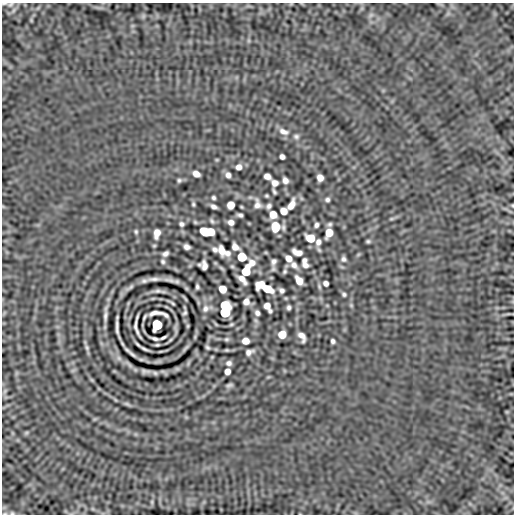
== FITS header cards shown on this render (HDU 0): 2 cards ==
NAXIS1  =                  512 / length of data axis 1
NAXIS2  =                  512 / length of data axis 2

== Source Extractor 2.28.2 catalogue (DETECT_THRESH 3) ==
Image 512 x 512 px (HDU 0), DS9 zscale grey, 1 PNG px = 1 image px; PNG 516 x 516 px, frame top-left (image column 1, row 512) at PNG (2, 3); no overlay
Background -2.90e-07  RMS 2.0e-04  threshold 6.11e-04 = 3 sigma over >= 5 px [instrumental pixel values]
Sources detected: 138; all 138 listed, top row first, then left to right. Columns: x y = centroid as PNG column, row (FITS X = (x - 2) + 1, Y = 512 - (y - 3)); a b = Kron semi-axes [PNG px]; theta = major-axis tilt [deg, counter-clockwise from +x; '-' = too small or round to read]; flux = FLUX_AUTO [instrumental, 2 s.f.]
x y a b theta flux
4 4 8 3 -2 0.018
10 5 9 6 20 0.049
371 15 9 5 36 0.037
143 16 6 6 - 0.023
31 20 5 4 - 0.014
283 131 14 8 -19 0.091
296 136 8 6 -12 0.035
282 157 5 5 - 0.051
217 160 6 3 -18 0.013
239 167 6 5 - 0.073
196 174 7 5 -30 0.1
228 175 5 5 - 0.059
267 176 6 5 - 0.085
320 178 6 5 - 0.1
179 180 5 4 - 0.025
285 180 6 5 - 0.067
275 183 6 5 - 0.082
274 191 6 3 -63 0.026
267 196 4 3 - 0.018
213 198 4 4 - 0.026
327 200 6 6 - 0.033
193 204 5 4 - 0.022
257 204 13 8 -79 0.078
231 205 6 6 - 0.17
291 205 12 6 62 0.12
512 205 4 3 - 0.011
269 206 5 4 - 0.04
214 207 6 4 -29 0.048
241 207 3 2 - 0.014
283 211 6 5 - 0.13
273 214 6 6 - 0.17
240 215 6 4 -9 0.035
392 219 8 4 9 0.021
212 221 7 5 -53 0.027
195 222 4 4 - 0.018
231 222 6 5 - 0.067
181 224 5 4 - 0.033
329 224 6 4 17 0.03
316 225 5 4 - 0.038
275 227 8 7 - 0.35
283 227 9 5 -88 0.034
136 231 4 4 - 0.021
207 232 12 6 -5 0.6
157 233 8 5 80 0.12
329 233 7 6 - 0.22
310 238 7 6 - 0.27
368 241 4 3 - 0.022
318 242 8 6 72 0.057
187 247 6 5 - 0.056
235 247 7 5 -44 0.095
215 250 6 4 -33 0.042
222 250 9 5 -75 0.13
297 252 10 5 -21 0.1
227 253 6 5 - 0.049
266 253 6 3 -19 0.013
165 254 6 4 31 0.047
242 257 6 6 - 0.45
289 258 6 5 - 0.11
343 259 7 7 - 0.038
304 260 5 4 - 0.04
163 261 5 5 - 0.026
274 261 8 6 73 0.048
252 263 10 9 - 0.11
294 265 10 7 -44 0.07
305 265 6 4 -9 0.053
204 266 9 6 -81 0.067
221 268 9 4 -40 0.021
246 271 9 6 67 0.4
285 271 6 4 59 0.026
154 279 21 5 2 0.075
242 279 11 5 -48 0.1
169 280 18 5 -8 0.053
299 280 8 5 -56 0.14
144 281 8 5 13 0.038
326 283 5 4 - 0.054
261 284 9 6 22 0.2
130 287 17 6 32 0.04
197 287 5 3 - 0.027
222 289 6 6 - 0.19
267 289 9 6 -18 0.32
281 290 5 4 - 0.04
158 291 12 4 3 0.047
344 294 5 4 - 0.027
153 298 6 3 19 0.011
185 298 8 2 -48 0.016
246 302 6 5 - 0.083
172 303 7 2 -32 0.023
225 305 7 6 - 0.41
327 305 6 3 -19 0.012
351 305 6 5 - 0.019
267 306 6 5 - 0.098
289 307 5 4 - 0.033
205 309 11 8 35 0.066
270 311 4 4 - 0.025
155 313 14 4 4 0.054
185 313 5 3 - 0.026
225 313 7 6 - 0.75
257 313 5 4 - 0.042
508 314 9 3 5 0.019
166 315 5 3 - 0.026
105 316 15 5 85 0.06
137 317 6 2 69 0.023
144 317 6 2 60 0.022
216 324 8 3 -45 0.013
231 324 5 4 - 0.019
157 325 7 6 - 0.93
188 326 6 4 89 0.015
117 327 18 3 -82 0.044
136 327 19 4 -73 0.033
282 334 6 6 - 0.22
302 336 10 5 -62 0.092
154 338 8 3 -17 0.037
163 338 7 2 25 0.027
227 339 7 5 14 0.024
170 340 6 3 36 0.017
245 341 6 5 - 0.12
333 341 4 4 - 0.034
157 345 4 2 - 0.018
207 347 5 3 - 0.023
87 348 9 5 -72 0.031
185 348 15 4 44 0.038
144 349 9 2 -25 0.037
227 350 3 3 - 0.015
249 352 8 5 23 0.057
132 354 11 3 -39 0.046
229 363 6 5 - 0.046
177 369 7 4 0 0.021
73 370 7 4 19 0.02
145 371 8 3 -6 0.04
227 371 5 5 - 0.086
155 373 8 5 -11 0.027
92 380 6 4 -71 0.014
229 385 6 3 21 0.03
5 391 8 5 61 0.029
127 404 10 4 -26 0.026
26 433 6 5 - 0.018
152 502 6 4 -90 0.02
12 513 8 5 0 0.029
At the frame edge (FLAGS 8, measured only in part): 4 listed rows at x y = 4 4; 10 5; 512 205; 12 513